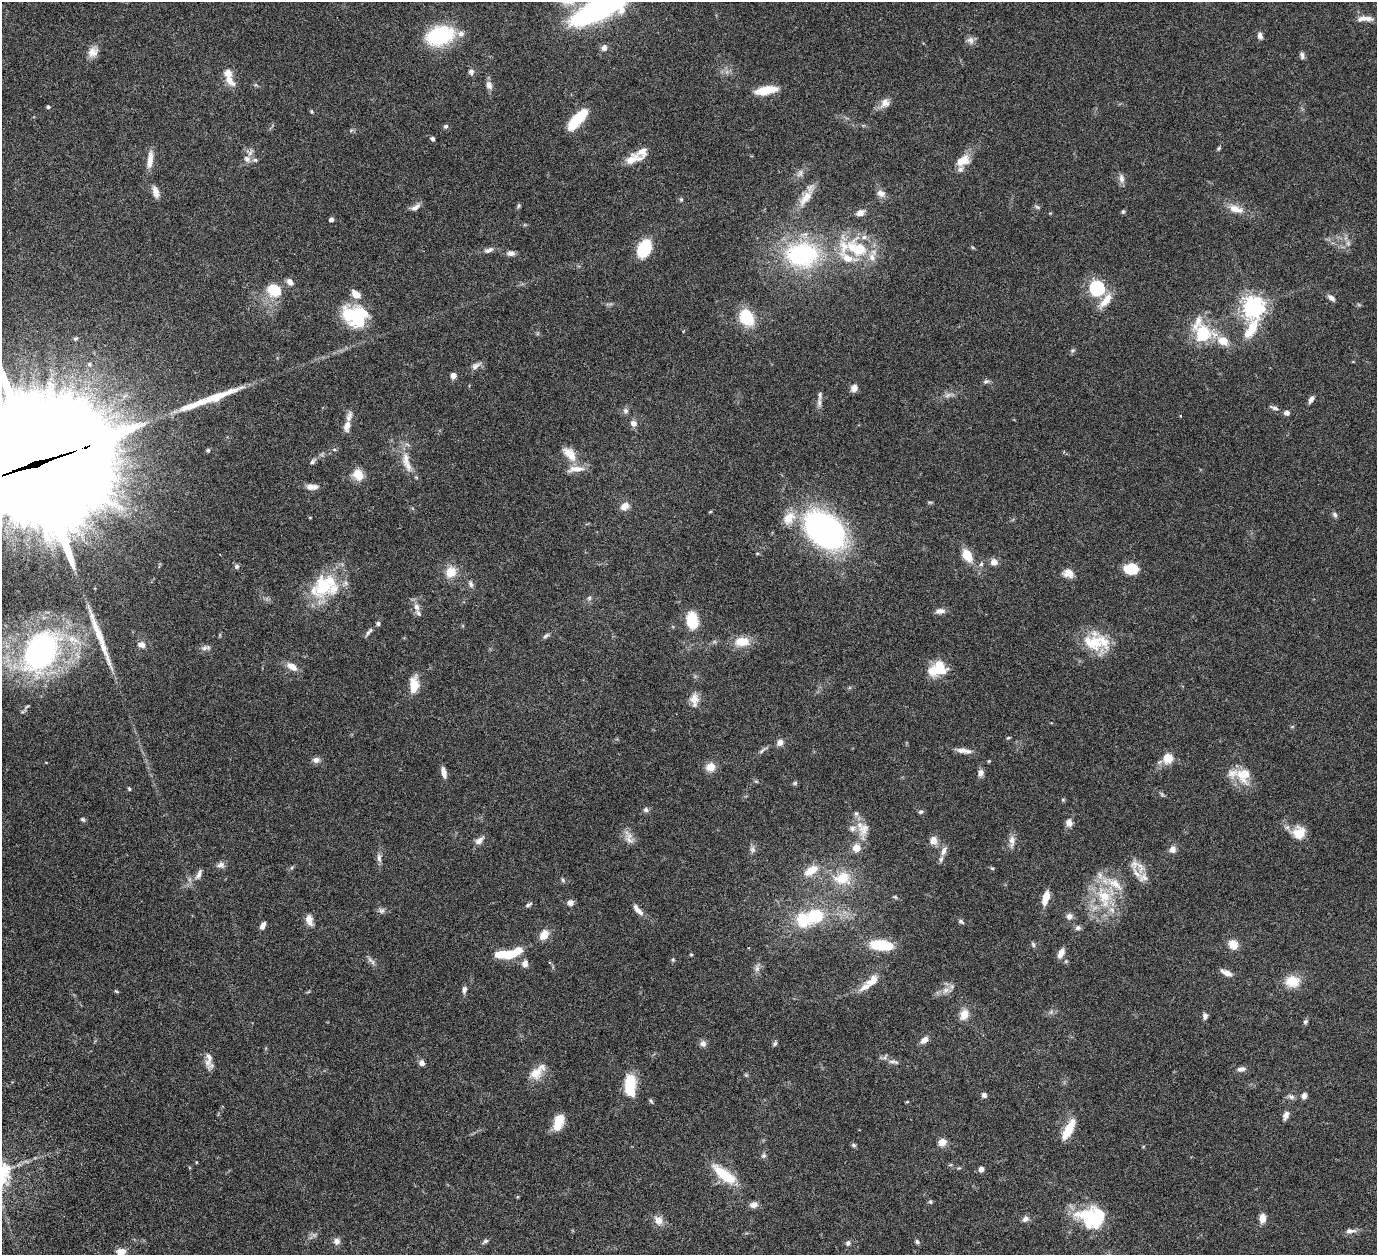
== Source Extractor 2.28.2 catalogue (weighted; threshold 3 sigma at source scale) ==
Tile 7 of 4 x 4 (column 3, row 2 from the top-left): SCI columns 2815-4189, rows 2824-4076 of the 5680 x 5541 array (HDU 1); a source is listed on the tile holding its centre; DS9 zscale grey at full resolution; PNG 1379 x 1257 px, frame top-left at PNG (2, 2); no overlay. Shown black and unused: <1% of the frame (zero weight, under 3 of 6 exposures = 5% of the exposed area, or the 3 px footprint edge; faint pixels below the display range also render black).
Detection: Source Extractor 2.28.2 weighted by HDU 2 'WHT'; one run over the whole footprint, this tile lists its part. Background 0.0534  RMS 0.0027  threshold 0.0112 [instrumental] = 3 sigma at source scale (4.09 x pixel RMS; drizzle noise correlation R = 1.36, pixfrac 0.8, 0.05/0.05 arcsec/px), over >= 5 px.
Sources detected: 254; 2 too faint to see at this stretch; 1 inside a brighter object's white glare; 1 long thin detection or spike segment (spike, bleed or trail) — not listed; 32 inside a brighter listed object's ellipse — not listed separately; the other 218 listed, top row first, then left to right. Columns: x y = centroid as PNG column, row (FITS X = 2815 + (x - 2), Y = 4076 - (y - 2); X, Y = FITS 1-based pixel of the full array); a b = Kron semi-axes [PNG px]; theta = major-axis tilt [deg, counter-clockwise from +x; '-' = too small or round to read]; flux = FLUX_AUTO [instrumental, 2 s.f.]
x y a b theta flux
599 9 35 12 25 120
1364 19 21 6 2 1.8
461 34 9 7 16 1.2
440 36 22 14 14 24
1260 36 8 6 -74 0.98
970 40 11 9 -67 1.2
604 48 8 7 - 1.1
93 52 14 11 44 2.1
1302 55 9 5 -83 0.71
471 72 7 7 - 0.81
230 80 17 8 -51 2.6
489 85 12 8 -69 1.2
766 90 22 8 10 6.2
885 103 13 11 48 1.9
48 107 4 4 - 0.4
311 111 7 3 -71 0.29
577 120 25 9 48 10
446 126 6 6 - 0.52
433 139 5 4 - 0.6
1219 148 7 4 50 0.38
250 152 10 9 - 1.3
150 160 25 7 82 2.5
631 160 19 12 31 3.1
963 160 17 11 34 3.9
800 173 11 7 68 1.1
1121 178 12 7 -80 1.1
155 192 14 7 -74 1.8
881 193 12 9 -29 1.5
806 196 35 10 59 4
681 199 5 5 - 0.35
519 206 7 4 71 0.39
416 207 14 6 31 1.2
1037 207 7 4 -44 0.43
1236 209 19 9 -18 3
1123 212 6 4 69 0.37
860 213 10 7 28 1.7
331 219 4 4 - 0.97
844 247 25 16 88 6.8
644 248 14 9 65 13
859 249 17 14 -67 8.7
489 250 13 6 21 1.1
511 253 9 6 -6 1.1
802 254 34 25 2 32
290 282 8 6 -51 1.3
1097 288 6 6 - 55
274 290 12 10 -39 8
1331 298 9 5 -34 0.98
1106 300 23 9 52 3.4
1253 307 7 7 - 180
355 316 31 24 -16 14
746 317 19 14 -62 9.3
1252 329 33 14 65 7.5
1203 333 12 9 -58 20
1223 341 12 9 -24 3.7
1072 350 7 4 19 0.43
89 364 6 6 - 0.51
476 366 15 7 34 1.2
453 376 5 5 - 1.7
986 381 7 6 - 0.62
854 388 8 7 - 1.4
948 395 9 6 36 0.92
215 397 64 9 21 9.6
1311 399 9 5 62 0.9
819 402 13 6 -89 1.1
1274 408 12 5 -18 0.77
626 411 8 6 -46 0.71
1287 413 6 5 - 0.98
633 423 10 8 -38 1.2
347 426 14 7 78 1.7
208 450 5 4 - 0.37
570 454 21 11 -46 3.9
406 459 21 10 88 3.1
313 461 10 5 49 0.67
34 465 77 35 18 16000
358 475 13 10 -55 3.6
311 487 13 6 -2 1.9
930 502 6 4 17 0.31
625 506 10 8 37 2
710 512 5 3 - 0.23
1335 515 8 6 -59 0.62
310 517 4 3 - 0.18
789 518 20 14 49 4.3
824 530 37 23 -37 82
967 555 12 8 -58 5.3
994 562 7 7 - 1.9
981 564 6 5 - 0.51
237 566 6 6 - 0.58
1132 569 12 9 -7 7.4
451 572 12 11 - 3.9
1068 573 13 11 -14 2
471 584 10 6 -68 0.81
323 586 34 27 49 14
589 598 6 6 - 0.48
417 607 12 8 -74 1.6
940 611 12 7 6 1.3
692 620 22 14 -81 5.7
378 623 6 5 - 0.5
368 633 10 5 61 0.66
546 636 9 5 38 0.57
73 640 24 12 -31 5.8
742 642 15 9 2 4.9
1092 642 28 23 -13 8.7
141 645 10 8 -11 1.5
204 648 10 6 39 0.83
41 651 37 27 59 75
292 667 14 8 -32 2.1
938 669 20 15 19 7.6
414 685 15 9 88 5.2
694 699 14 12 -88 2.3
1008 738 5 3 - 0.25
780 742 8 7 - 1.3
762 751 11 5 40 0.71
963 751 21 5 -7 1.8
1168 758 13 13 - 3.2
316 760 9 7 2 1.1
989 761 4 3 - 0.23
710 767 11 10 - 2.6
444 772 14 6 -77 1.5
981 773 9 7 67 1.2
1241 775 29 12 -61 5
756 781 6 3 -18 0.3
795 783 6 6 - 0.41
129 789 5 3 - 0.33
1162 794 7 4 -45 0.41
1063 800 5 5 - 0.31
646 810 7 6 - 0.66
921 812 7 5 15 0.47
83 819 7 5 -38 0.43
1069 823 9 8 - 1.4
864 829 25 14 77 3.8
1299 833 15 14 - 4.3
629 837 22 8 -69 1.9
479 841 13 7 42 1.4
933 841 10 8 -86 2
1012 841 16 8 85 1.7
856 848 5 5 - 6.5
752 849 8 7 - 0.78
1173 849 9 8 - 1.3
944 851 13 6 67 1.4
379 858 13 6 -83 1.1
221 865 10 8 -4 1.1
992 868 6 3 -18 0.3
811 870 20 11 33 3.9
1136 873 20 7 -56 2.2
199 874 16 6 65 1.3
842 878 23 17 8 7
563 880 6 5 - 0.41
1046 896 8 5 76 4.8
895 897 7 4 -36 0.35
1104 897 34 20 -68 12
570 903 7 6 - 1.2
528 905 9 5 29 0.57
382 910 8 8 - 0.77
638 910 18 6 -48 1.6
816 915 19 16 8 9.8
1069 916 8 8 - 1.2
309 920 12 7 -75 2.1
961 921 8 5 -31 0.53
263 926 9 5 64 1.1
1078 928 7 6 - 0.76
544 935 11 8 54 3.1
1033 944 7 5 -72 0.48
1233 944 10 9 - 3
881 945 28 12 -6 7.7
1061 953 11 6 63 1.9
506 954 25 8 2 8.5
691 954 4 4 - 0.31
673 960 5 5 - 0.31
371 961 15 5 -43 0.89
525 964 9 8 - 1.2
757 968 12 6 76 1.1
1226 973 14 6 -28 1.6
873 980 16 9 33 2.8
1292 981 19 15 -1 4.5
464 990 9 6 84 0.84
946 990 13 7 29 1.7
116 991 6 3 -43 0.28
308 992 6 3 19 0.27
1051 1012 6 5 - 0.55
964 1015 10 8 66 3.2
1205 1016 8 6 -84 0.8
1305 1022 7 5 57 0.48
924 1040 11 7 39 1.4
703 1043 8 8 - 1.1
775 1044 7 5 41 0.5
209 1059 22 9 85 2.1
893 1062 16 5 -7 1.1
422 1063 7 7 - 0.91
1241 1069 11 6 6 1.1
537 1072 25 12 45 3.7
746 1075 5 5 - 0.32
629 1087 19 11 -76 7.6
984 1095 6 6 - 0.73
1304 1096 7 6 - 0.98
1291 1097 10 6 -27 0.8
651 1101 6 4 -46 0.36
907 1102 5 3 - 0.23
1286 1116 11 6 70 1.3
559 1122 16 9 71 5.2
1068 1130 24 8 61 5.6
942 1142 9 8 - 1.9
853 1145 6 5 - 0.5
763 1155 6 6 - 0.59
196 1162 4 3 - 0.18
981 1169 4 4 - 1.5
724 1175 25 9 -37 10
930 1202 6 5 - 0.41
753 1205 10 7 7 1.3
1089 1218 31 26 -48 14
1262 1218 9 6 89 2.3
1025 1219 9 7 25 1.1
658 1220 11 9 -51 2.3
1350 1231 15 6 2 1.2
337 1241 8 8 - 1.2
485 1241 9 6 39 0.6
917 1242 7 5 -74 0.46
848 1243 8 7 - 0.68
121 1252 11 8 27 2.3
Overlapping masked pixels (flux is a lower limit): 1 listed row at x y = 34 465
Isophote crosses this tile's border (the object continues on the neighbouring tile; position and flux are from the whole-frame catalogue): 3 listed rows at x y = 599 9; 34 465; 121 1252